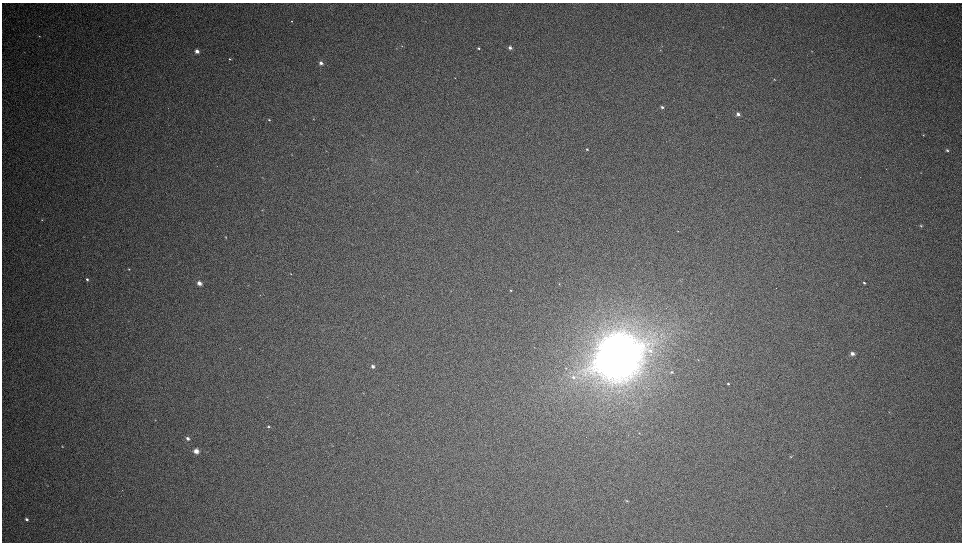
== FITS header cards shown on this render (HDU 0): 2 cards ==
NAXIS1  =                 1920
NAXIS2  =                 1080

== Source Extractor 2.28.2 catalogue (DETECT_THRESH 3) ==
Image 1920 x 1080 px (HDU 0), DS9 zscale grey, zoomed out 1/2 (1 PNG px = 2 x 2 image px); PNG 964 x 544 px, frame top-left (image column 1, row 1079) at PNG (2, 3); no overlay
Background 63.4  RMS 1.9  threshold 5.83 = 3 sigma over >= 5 px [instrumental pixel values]
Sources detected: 61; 1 cannot appear on this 1/2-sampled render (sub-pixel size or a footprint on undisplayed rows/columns) and is not listed; the other 60 listed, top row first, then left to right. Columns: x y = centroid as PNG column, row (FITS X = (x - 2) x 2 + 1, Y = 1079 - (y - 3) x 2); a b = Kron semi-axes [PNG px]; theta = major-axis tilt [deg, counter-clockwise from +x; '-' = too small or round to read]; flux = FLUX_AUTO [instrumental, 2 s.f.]
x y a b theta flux
292 21 3 2 - 310
723 27 3 2 - 120
39 36 4 2 - 240
402 46 4 2 - 300
510 47 4 3 - 1300
478 48 3 2 - 490
660 50 3 2 - 210
197 51 4 3 - 2700
812 51 3 2 - 150
229 59 4 3 - 460
321 63 4 4 - 1900
455 78 3 2 - 170
774 79 3 2 - 330
662 107 3 2 - 720
738 114 4 3 - 1500
314 119 3 2 - 200
269 120 4 3 - 400
923 135 3 2 - 230
587 149 3 2 - 570
947 150 3 2 - 590
326 151 2 1 - 140
920 173 3 2 - 130
262 210 3 2 - 200
42 220 3 2 - 260
921 226 4 3 - 470
678 231 3 2 - 190
225 237 3 2 - 280
129 269 4 2 - 320
291 274 3 2 - 250
87 279 3 3 - 790
681 280 3 2 - 150
199 283 4 4 - 2700
864 283 3 2 - 530
559 284 3 2 - 200
248 285 3 2 - 180
511 290 3 2 - 300
260 295 3 2 - 190
711 313 3 2 - 160
650 350 6 5 - 1500
852 353 4 3 - 1800
618 356 34 31 32 390000
698 360 4 2 - 230
373 366 5 4 - 1400
671 372 4 3 - 490
573 377 6 5 - 1400
728 384 3 3 - 510
363 393 3 2 - 170
889 412 3 2 - 210
155 420 3 2 - 180
268 426 3 3 - 640
639 433 3 2 - 170
188 438 4 3 - 1400
62 446 3 2 - 290
196 451 5 4 - 2900
791 457 3 3 - 260
47 486 3 2 - 140
784 492 3 2 - 160
627 501 3 3 - 330
886 506 3 2 - 230
26 519 4 3 - 960
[1 sub-pixel or undisplayed-footprint detection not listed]